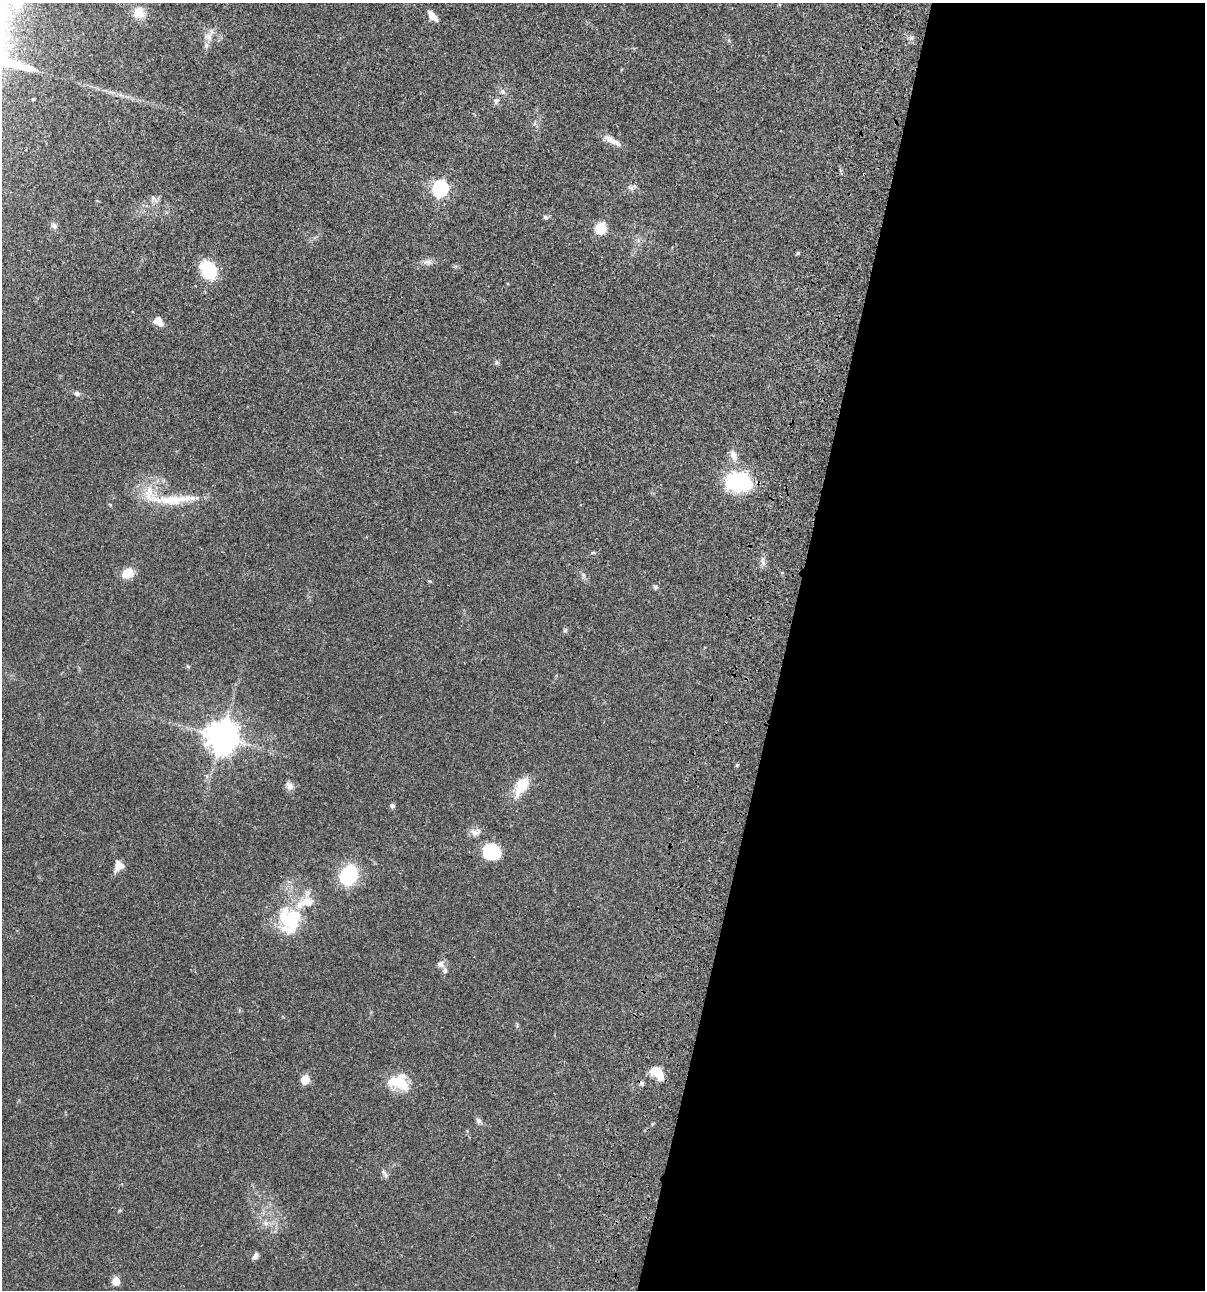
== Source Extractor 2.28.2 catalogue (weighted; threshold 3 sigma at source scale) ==
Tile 12 of 4 x 4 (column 4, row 3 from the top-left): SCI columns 3843-5045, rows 1408-2695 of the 5404 x 5390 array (HDU 1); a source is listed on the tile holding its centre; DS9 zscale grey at full resolution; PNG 1207 x 1292 px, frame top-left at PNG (2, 3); no overlay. Shown black and unused: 35% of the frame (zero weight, under 3 of 4 exposures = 9% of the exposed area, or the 3 px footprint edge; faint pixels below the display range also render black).
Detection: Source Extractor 2.28.2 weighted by HDU 2 'WHT'; one run over the whole footprint, this tile lists its part. Background 0.0472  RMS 0.0054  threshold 0.0242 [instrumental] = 3 sigma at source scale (4.5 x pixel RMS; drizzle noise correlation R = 1.50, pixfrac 1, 0.05/0.05 arcsec/px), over >= 5 px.
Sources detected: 51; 1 inside a brighter object's white glare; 1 cosmic-ray / hot-pixel residue — not listed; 6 inside a brighter listed object's ellipse — not listed separately; the other 43 listed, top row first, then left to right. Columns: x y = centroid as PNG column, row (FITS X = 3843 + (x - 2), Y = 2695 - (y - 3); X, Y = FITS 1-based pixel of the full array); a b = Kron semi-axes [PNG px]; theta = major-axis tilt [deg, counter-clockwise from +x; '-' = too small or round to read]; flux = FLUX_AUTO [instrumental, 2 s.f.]
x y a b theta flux
139 13 11 11 - 7.7
432 16 12 6 -50 4.1
208 37 12 9 -17 3.6
502 92 7 6 - 1.4
496 101 9 7 61 1.5
612 140 26 7 -29 4.2
440 188 7 7 - 110
631 188 10 5 -27 1.4
153 198 6 4 -45 0.9
545 217 7 5 -16 0.95
54 226 9 7 -49 1.6
601 228 6 6 - 34
798 253 5 4 - 0.7
427 262 12 7 -2 2.2
208 270 18 14 -59 20
158 321 11 8 -41 4.3
497 362 6 5 - 0.86
77 393 8 6 -14 1.5
733 455 17 8 -71 3.7
738 481 26 19 -6 36
175 500 56 11 4 17
593 553 6 3 19 0.57
128 573 11 9 28 8.8
655 587 6 6 - 1
565 630 6 5 - 0.84
222 737 10 10 - 790
290 786 12 8 -59 2.5
522 786 28 14 59 9.9
392 806 5 5 - 1.1
475 832 15 9 1 3
492 852 16 14 -20 21
119 866 11 9 56 4.5
348 875 17 12 62 35
292 921 37 22 72 25
440 964 8 8 - 2.2
657 1071 12 8 12 7.8
305 1080 6 5 - 14
399 1082 23 15 -12 16
479 1121 8 7 - 1.3
385 1174 14 4 -59 1.3
266 1223 7 6 - 1.7
255 1256 10 5 51 1.8
116 1281 6 5 - 9
Unlisted compact peaks at least as high as the median listed source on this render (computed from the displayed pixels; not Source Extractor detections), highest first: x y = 737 765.